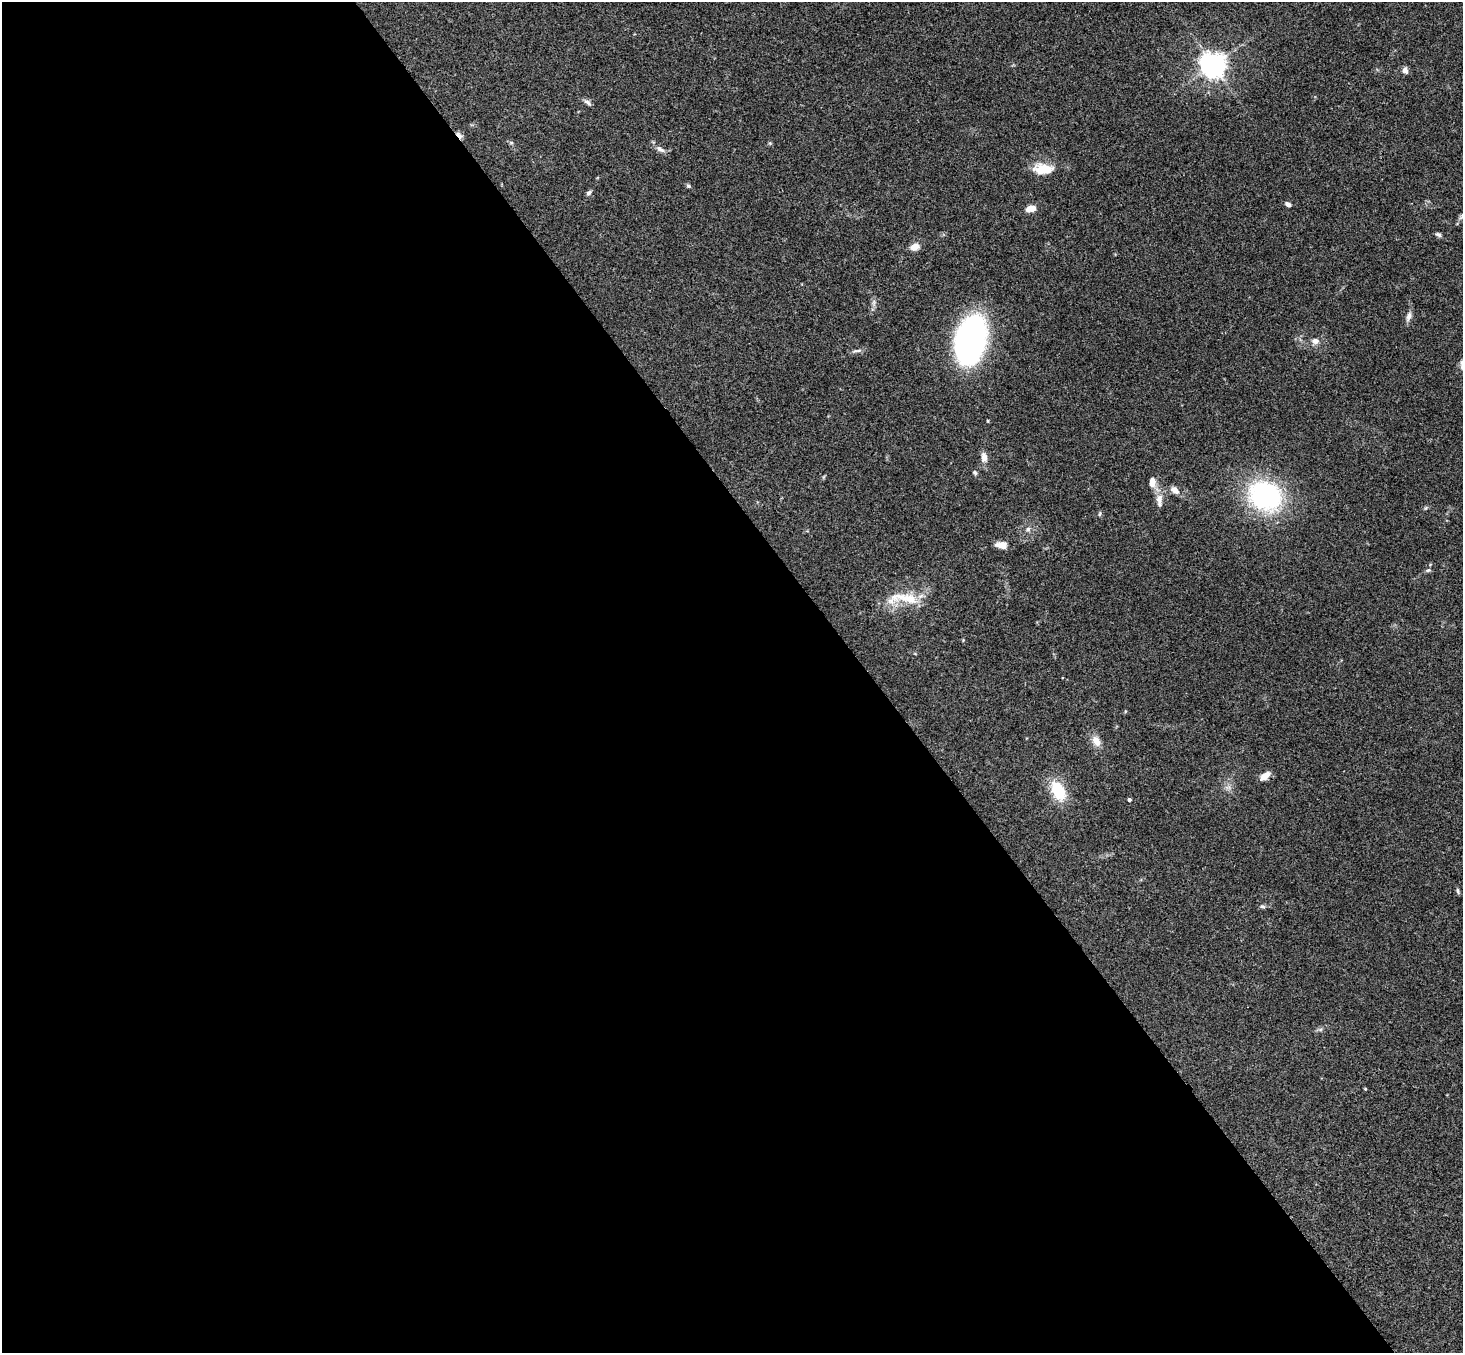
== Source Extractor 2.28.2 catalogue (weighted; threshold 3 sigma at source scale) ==
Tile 9 of 4 x 4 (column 1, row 3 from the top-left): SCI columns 53-1513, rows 1681-3031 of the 5945 x 5926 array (HDU 1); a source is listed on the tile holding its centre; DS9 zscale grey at full resolution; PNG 1465 x 1355 px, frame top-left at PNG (2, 2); no overlay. Shown black and unused: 60% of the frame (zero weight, under 3 of 4 exposures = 6% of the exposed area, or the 3 px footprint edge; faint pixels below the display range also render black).
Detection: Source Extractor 2.28.2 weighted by HDU 2 'WHT'; one run over the whole footprint, this tile lists its part. Background 0.188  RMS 0.008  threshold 0.0361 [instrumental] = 3 sigma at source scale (4.5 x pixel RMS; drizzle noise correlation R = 1.50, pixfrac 1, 0.05/0.05 arcsec/px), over >= 5 px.
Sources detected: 35; all 35 listed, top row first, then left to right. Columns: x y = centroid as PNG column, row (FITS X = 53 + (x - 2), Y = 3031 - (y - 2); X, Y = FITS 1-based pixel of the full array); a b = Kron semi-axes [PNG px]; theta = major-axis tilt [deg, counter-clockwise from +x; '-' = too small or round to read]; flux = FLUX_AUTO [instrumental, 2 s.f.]
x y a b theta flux
1213 65 8 7 - 780
1405 70 8 7 - 3.2
587 102 13 5 -41 2.4
459 135 12 4 -53 2.7
660 149 13 6 -30 3.7
1043 169 25 12 -1 16
688 186 6 5 - 1.3
589 193 7 5 43 2.1
1288 204 7 5 -30 2.4
1031 208 12 7 11 6.3
1438 235 8 5 -23 1.8
915 247 8 6 29 8.6
1409 316 14 6 71 3.6
970 340 49 28 78 170
1315 341 8 7 - 3.9
857 351 15 3 9 2.1
984 457 12 8 -86 5.2
975 472 7 5 -49 1.4
1152 482 12 7 86 6.2
1175 490 11 7 -36 5.4
1265 496 37 29 -30 110
1159 499 16 9 83 6.5
1426 508 6 4 88 0.94
1100 514 7 3 81 1
1028 529 7 5 -69 1.9
1001 545 13 7 -7 6.1
1428 570 6 5 - 1.4
908 599 32 13 -14 21
1096 741 15 9 -59 6.9
1265 776 13 6 36 6.3
1058 791 27 15 -63 24
1129 800 4 3 - 1.9
1458 891 8 4 -77 1.4
1262 906 7 4 -5 1.5
1365 1089 4 3 - 0.57
Overlapping masked pixels (flux is a lower limit): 1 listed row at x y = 459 135